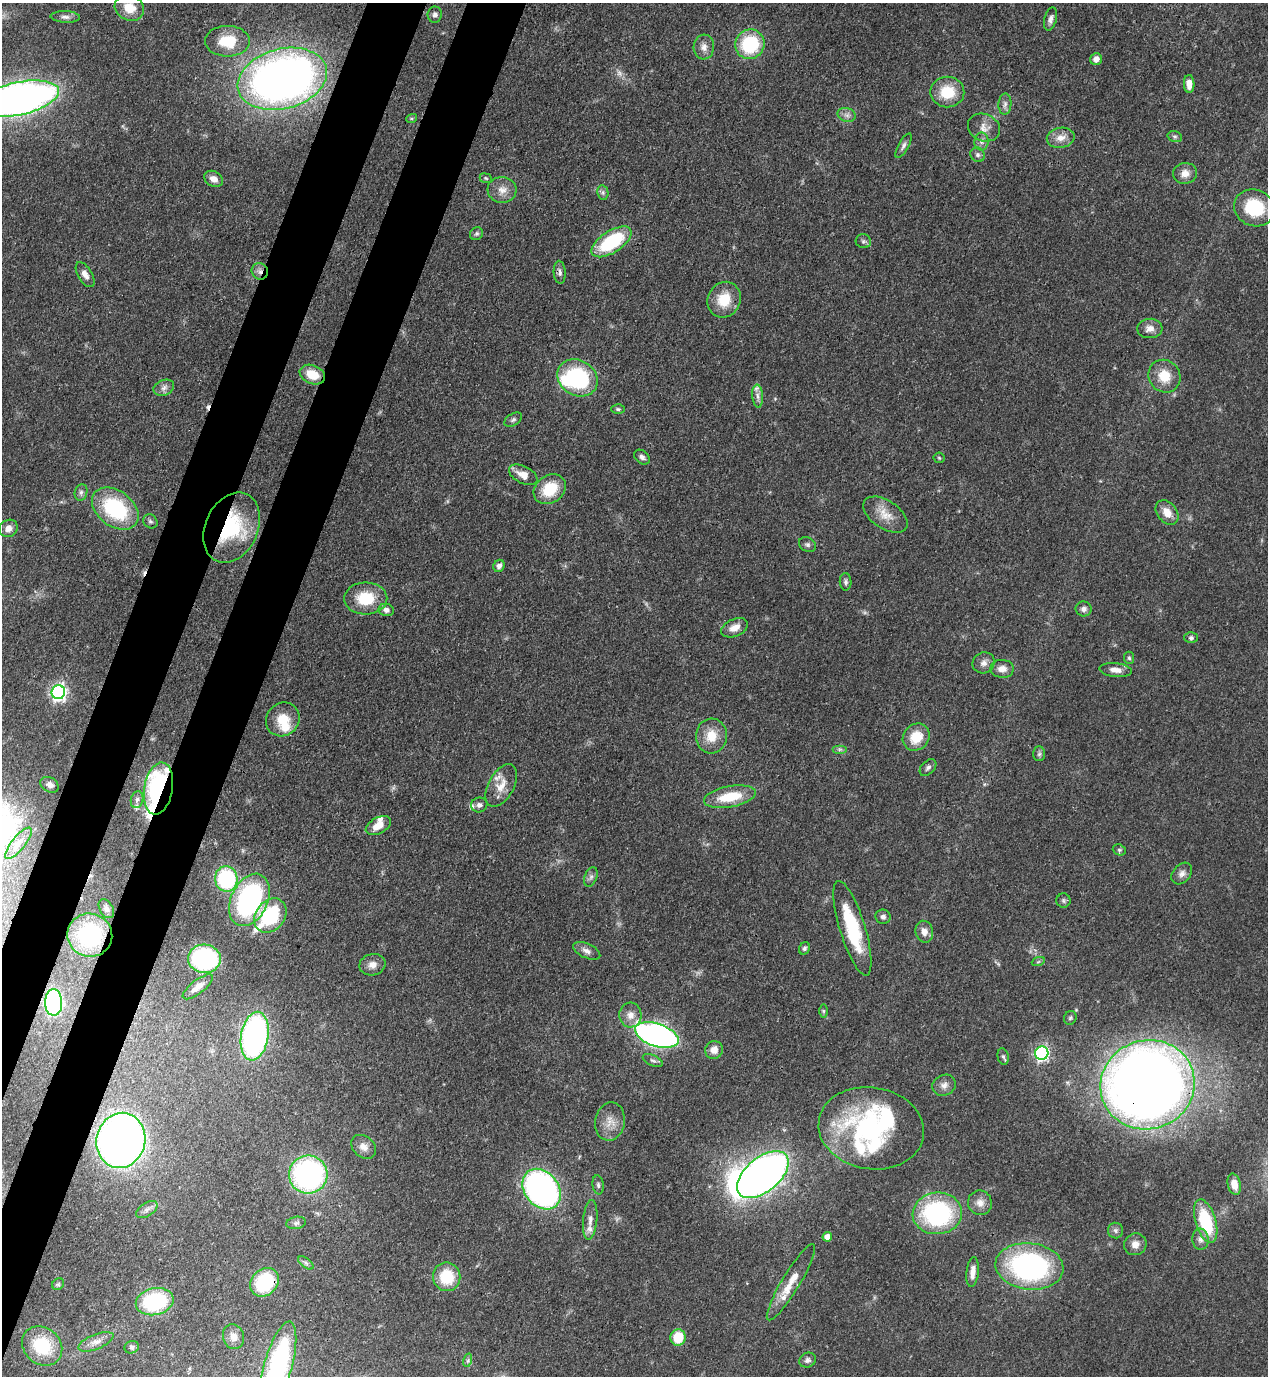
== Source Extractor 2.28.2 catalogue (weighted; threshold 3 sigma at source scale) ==
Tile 7 of 4 x 4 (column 3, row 2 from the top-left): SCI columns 2885-4150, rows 2791-4164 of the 5638 x 5579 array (HDU 1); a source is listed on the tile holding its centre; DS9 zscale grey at full resolution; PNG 1270 x 1378 px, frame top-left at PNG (2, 3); each listed source drawn as its Kron ellipse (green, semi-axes under 4 px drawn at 4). Shown black and unused: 8% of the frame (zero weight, under 3 of 4 exposures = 7% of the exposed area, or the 3 px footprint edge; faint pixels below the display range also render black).
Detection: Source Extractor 2.28.2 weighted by HDU 2 'WHT'; one run over the whole footprint, this tile lists its part. Background 0.0515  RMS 0.0033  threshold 0.015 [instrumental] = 3 sigma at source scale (4.5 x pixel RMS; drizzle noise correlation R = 1.50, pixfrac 1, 0.05/0.05 arcsec/px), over >= 5 px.
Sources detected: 163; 1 too faint to see at this stretch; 4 inside a brighter object's white glare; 2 cosmic-ray / hot-pixel residue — neither listed nor drawn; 11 inside a brighter listed object's ellipse — not listed separately; the other 145 listed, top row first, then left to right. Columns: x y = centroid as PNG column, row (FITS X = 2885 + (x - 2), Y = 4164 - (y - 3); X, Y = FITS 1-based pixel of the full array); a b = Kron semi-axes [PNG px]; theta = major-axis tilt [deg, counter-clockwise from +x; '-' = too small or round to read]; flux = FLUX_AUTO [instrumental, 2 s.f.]
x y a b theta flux
129 8 15 12 -25 6.5
435 15 8 7 - 1.2
65 17 15 6 -3 1.6
1051 19 12 6 76 1.5
227 41 22 15 0 11
750 44 15 14 - 23
704 47 12 10 85 2.4
1096 59 6 6 - 2.4
282 79 45 30 15 240
1189 84 9 5 -88 3.2
947 92 17 15 -1 10
18 99 41 16 12 240
1005 104 10 6 88 1.3
847 115 9 6 -16 1.4
412 118 5 3 - 0.42
984 128 16 13 -25 3.5
1175 137 7 5 -16 0.72
1061 138 14 10 10 3.3
981 142 9 7 90 1.4
904 146 13 5 61 1.2
978 155 8 6 -46 0.97
1185 173 12 10 9 2.9
486 178 6 4 -23 0.52
213 179 10 7 -28 2.4
502 190 14 13 - 3.5
603 193 7 5 -79 0.85
1254 208 20 18 -25 19
476 234 7 6 - 0.74
863 241 7 7 - 0.86
611 242 23 10 33 25
260 271 8 8 - 1.7
560 272 11 6 -86 1.2
85 275 14 7 -58 2.2
724 300 18 16 61 9.1
1150 328 13 9 4 2.5
312 375 13 9 -23 6.8
1164 376 17 15 -52 7.3
578 378 21 17 -32 34
164 388 10 7 21 1.6
758 396 11 5 -85 1.5
618 409 6 5 - 0.67
513 420 10 5 32 0.9
642 457 9 6 -37 1.2
939 458 5 5 - 0.49
523 475 15 8 -27 3.7
550 489 17 13 36 11
81 492 8 6 75 1.1
115 509 26 18 -37 30
1167 512 14 9 -51 3.9
885 515 25 14 -34 5.6
150 521 7 6 - 0.82
8 528 9 8 - 2.3
232 528 37 26 65 27
807 545 9 6 -31 1
499 566 6 5 - 1.5
846 582 9 6 -89 0.91
366 598 21 16 0 12
1084 609 8 7 - 1.2
386 610 7 6 - 1.5
735 628 14 8 23 3.3
1191 638 6 5 - 0.85
1129 658 6 5 - 0.64
984 663 11 10 - 2.1
1002 669 12 9 -2 2.7
1116 670 16 7 -5 2.8
58 692 7 6 - 110
283 719 17 16 - 7.3
711 736 17 15 86 6.6
916 737 14 12 47 8.3
840 749 7 4 0 0.8
1039 754 7 6 - 0.82
928 768 10 6 45 1.2
50 785 10 7 -31 1.5
501 785 23 13 61 5.2
158 788 26 14 80 63
730 797 26 10 10 12
137 800 8 6 75 1.3
479 805 8 7 - 1.2
378 826 14 8 28 4
18 843 19 6 51 2.9
1119 850 7 5 -20 0.61
1182 873 12 8 50 1.8
591 877 10 6 68 1.2
226 879 13 11 -86 33
249 900 28 18 64 63
1063 901 7 7 - 0.78
106 909 10 6 -60 1.2
270 915 19 14 51 25
883 917 7 7 - 1.1
852 928 49 12 -73 22
924 932 11 9 -75 2.5
90 935 22 21 - 27
804 948 6 5 - 0.87
587 951 14 7 -23 1.9
204 959 16 14 -3 48
1038 962 7 4 19 0.47
372 965 13 10 12 2.7
198 987 18 6 38 3.5
54 1002 13 8 -89 52
823 1011 7 4 -90 0.54
630 1015 12 11 - 2.9
1070 1018 7 6 - 0.7
657 1035 22 11 -18 140
255 1036 24 13 80 88
714 1050 9 8 - 2.6
1042 1053 7 6 - 68
1003 1057 8 5 -78 0.83
653 1060 11 5 -23 0.96
944 1085 12 10 25 2.1
1148 1085 47 44 19 530
610 1121 19 14 80 4.6
871 1128 53 41 -9 60
121 1140 28 24 76 240
364 1147 14 10 -41 2.6
308 1174 19 19 - 76
763 1175 30 17 40 220
1234 1184 11 6 -77 3.4
598 1185 9 5 -82 0.89
542 1189 22 17 -51 120
980 1203 12 12 - 2.9
147 1209 12 7 33 1.6
937 1213 24 21 5 49
590 1220 20 7 84 2.6
1206 1221 22 10 -73 19
296 1223 10 6 10 1.1
1115 1230 8 7 - 1
827 1237 5 4 - 2.8
1200 1239 10 8 -84 1.7
1135 1244 11 10 - 2.5
306 1263 9 4 -36 0.85
1029 1266 34 23 -6 74
973 1272 15 6 83 2.9
447 1277 14 13 - 12
265 1282 15 13 47 22
791 1282 44 9 59 7.2
58 1284 6 5 - 0.59
155 1302 19 13 13 28
233 1337 12 10 -73 3
678 1337 8 7 - 9.9
96 1342 19 7 22 2.7
42 1346 21 18 -40 17
132 1347 7 6 - 0.84
468 1360 7 4 72 0.74
807 1360 9 7 24 1.1
278 1366 45 14 74 58
Overlapping masked pixels (flux is a lower limit): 8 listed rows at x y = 18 99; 260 271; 312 375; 232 528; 158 788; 90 935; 1148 1085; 265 1282
Isophote crosses this tile's border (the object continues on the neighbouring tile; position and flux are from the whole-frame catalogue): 2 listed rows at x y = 18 99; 278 1366